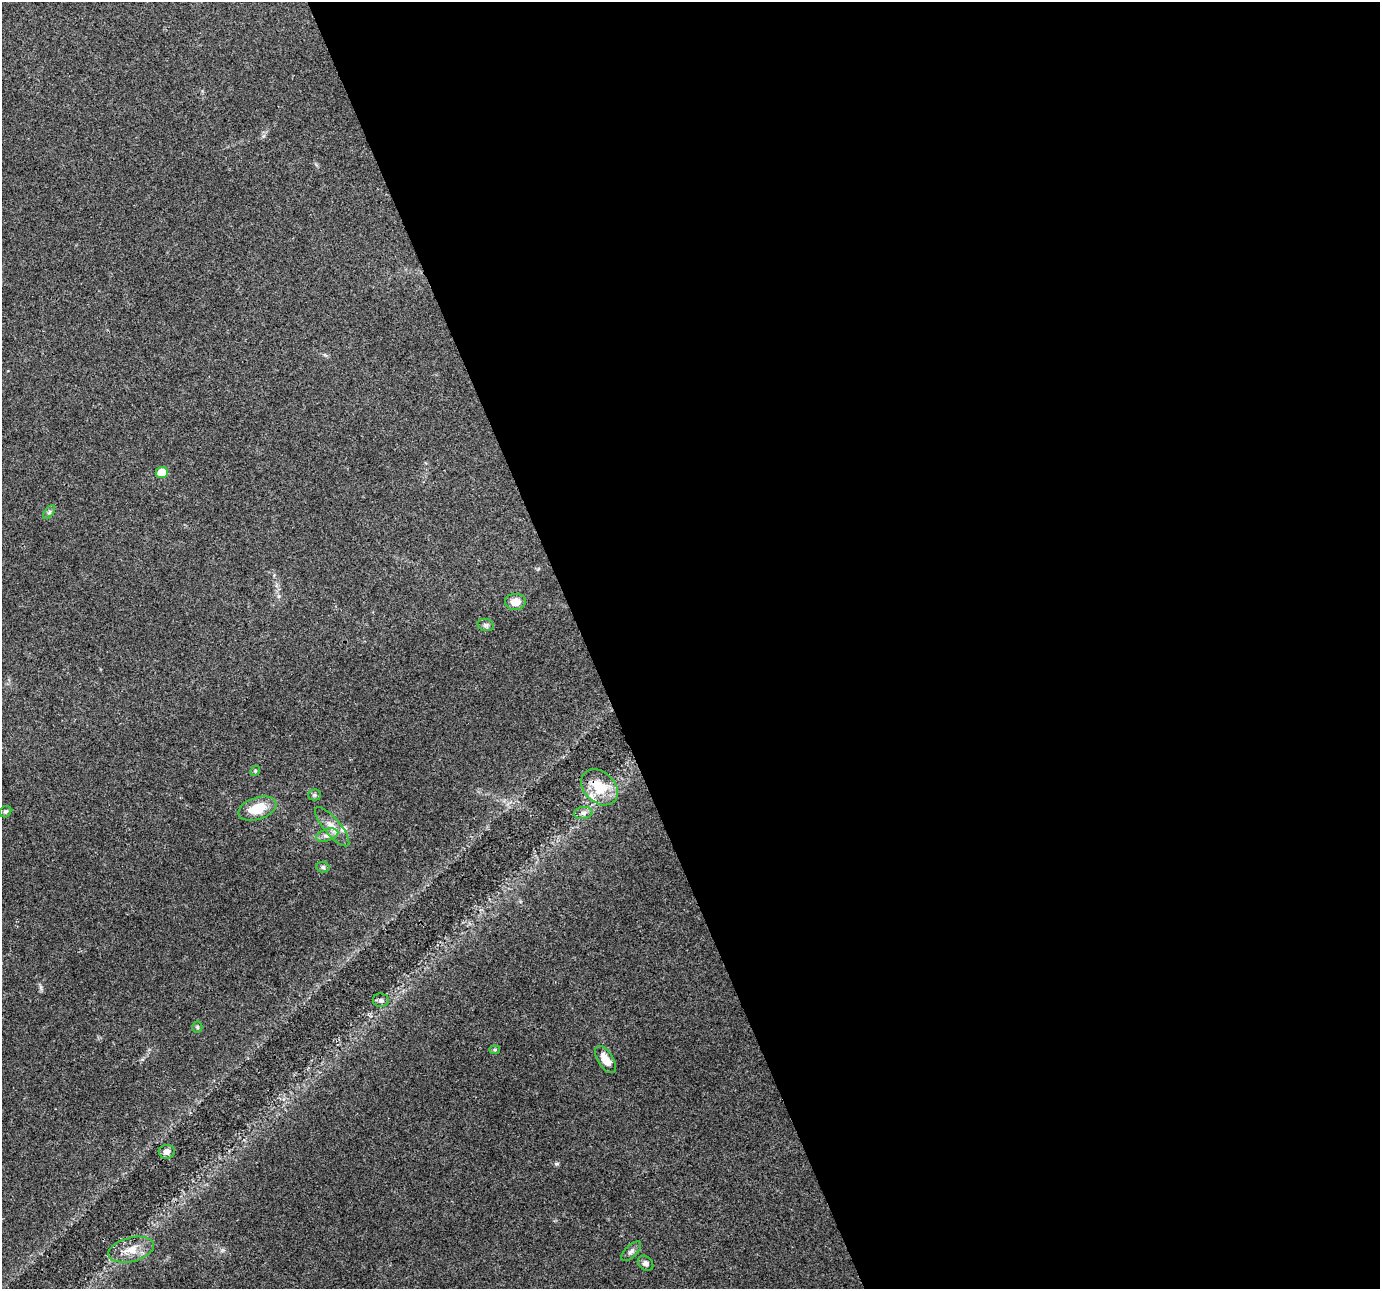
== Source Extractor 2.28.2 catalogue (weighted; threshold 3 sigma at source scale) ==
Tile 8 of 4 x 4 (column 4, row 2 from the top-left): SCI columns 4137-5514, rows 2652-3938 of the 5516 x 5358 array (HDU 1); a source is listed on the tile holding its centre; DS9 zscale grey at full resolution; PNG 1382 x 1291 px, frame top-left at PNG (2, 2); each listed source drawn as its Kron ellipse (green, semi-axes under 4 px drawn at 4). Shown black and unused: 58% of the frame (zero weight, under 3 of 4 exposures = <1% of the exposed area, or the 3 px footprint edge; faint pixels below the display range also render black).
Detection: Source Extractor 2.28.2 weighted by HDU 2 'WHT'; one run over the whole footprint, this tile lists its part. Background 0.0893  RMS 0.0052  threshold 0.0236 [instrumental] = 3 sigma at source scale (4.5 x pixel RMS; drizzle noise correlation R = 1.50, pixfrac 1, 0.0396/0.0396 arcsec/px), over >= 5 px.
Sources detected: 22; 1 inside a brighter listed object's ellipse — not listed separately; the other 21 listed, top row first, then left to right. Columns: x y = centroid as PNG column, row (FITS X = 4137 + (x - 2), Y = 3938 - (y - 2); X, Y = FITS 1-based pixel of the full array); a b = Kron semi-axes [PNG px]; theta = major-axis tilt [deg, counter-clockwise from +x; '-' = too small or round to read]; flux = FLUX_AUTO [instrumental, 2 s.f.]
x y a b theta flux
162 473 6 5 - 9.8
49 512 8 4 53 1
515 602 10 8 3 6
486 625 8 6 -15 1.4
255 771 5 4 - 0.63
600 787 20 15 -44 16
315 795 6 5 - 1
257 809 20 11 18 13
5 812 6 5 - 0.98
583 813 9 6 9 2
332 827 25 8 -50 5.4
327 835 11 6 18 2.5
323 867 6 5 - 0.9
381 1000 8 6 -6 1.5
197 1027 5 5 - 0.73
495 1050 5 4 - 0.65
605 1060 15 7 -58 6.2
167 1152 8 7 - 2.3
131 1250 23 12 14 8.3
631 1251 12 6 45 1.9
645 1263 8 6 -44 2
Overlapping masked pixels (flux is a lower limit): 1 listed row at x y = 600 787
Unlisted compact peaks at least as high as the median listed source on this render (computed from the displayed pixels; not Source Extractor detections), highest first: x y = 557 1164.